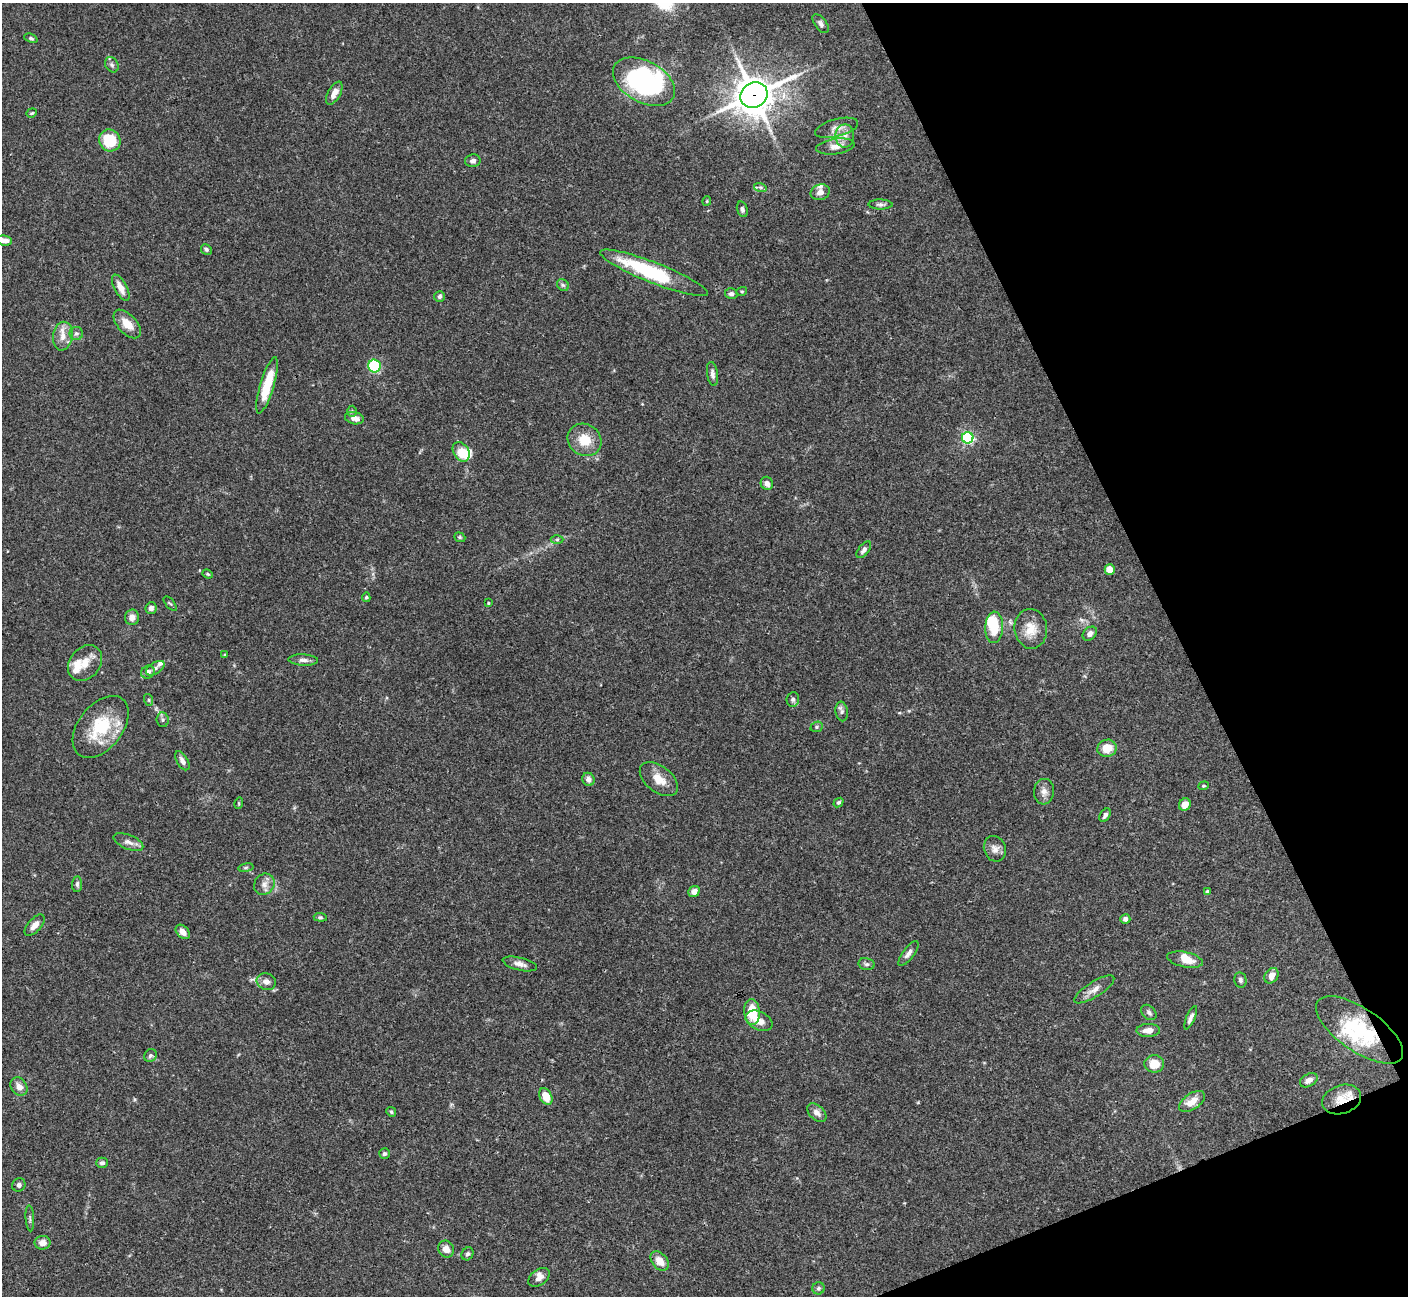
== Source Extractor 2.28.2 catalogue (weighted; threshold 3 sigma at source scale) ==
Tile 12 of 4 x 4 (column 4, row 3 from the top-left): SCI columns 4221-5626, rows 1581-2874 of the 5628 x 5617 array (HDU 1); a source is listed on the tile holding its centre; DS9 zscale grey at full resolution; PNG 1410 x 1298 px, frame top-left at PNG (2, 3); each listed source drawn as its Kron ellipse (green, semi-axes under 4 px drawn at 4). Shown black and unused: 20% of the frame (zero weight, under 3 of 4 exposures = <1% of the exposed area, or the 3 px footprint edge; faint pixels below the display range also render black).
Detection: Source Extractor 2.28.2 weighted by HDU 2 'WHT'; one run over the whole footprint, this tile lists its part. Background 0.0665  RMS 0.0031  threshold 0.0139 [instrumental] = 3 sigma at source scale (4.5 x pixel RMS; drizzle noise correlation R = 1.50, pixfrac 1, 0.05/0.05 arcsec/px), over >= 5 px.
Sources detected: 127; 4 inside a brighter object's white glare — neither listed nor drawn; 8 inside a brighter listed object's ellipse — not listed separately; the other 115 listed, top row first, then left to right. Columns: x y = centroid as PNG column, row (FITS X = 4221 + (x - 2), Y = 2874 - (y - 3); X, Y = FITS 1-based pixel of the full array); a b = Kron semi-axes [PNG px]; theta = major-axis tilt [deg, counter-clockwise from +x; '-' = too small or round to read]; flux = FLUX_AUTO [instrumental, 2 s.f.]
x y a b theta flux
821 24 11 6 -53 0.98
31 38 7 4 -21 0.48
112 65 8 6 -57 0.85
644 82 33 20 -29 48
334 93 12 6 61 2.6
754 95 14 12 28 690
32 113 5 4 - 0.38
837 128 22 8 15 2.6
845 136 11 9 88 2.3
110 140 11 10 - 12
835 147 19 7 7 2.4
473 161 8 6 12 1.1
760 187 6 4 -18 0.55
820 192 9 7 20 1.7
707 201 4 4 - 0.32
880 204 12 5 0 0.9
742 209 8 5 -74 0.89
4 240 8 5 -6 1.9
206 249 6 5 - 0.62
654 273 58 10 -22 27
563 285 6 5 - 0.6
121 288 14 6 -62 3
742 291 5 3 - 0.31
731 294 6 5 - 0.8
440 296 5 5 - 0.8
127 324 17 9 -47 4.2
76 333 6 6 - 0.74
63 336 14 10 80 2.9
374 366 6 6 - 25
712 374 12 5 -81 1.2
267 385 29 7 73 9.9
352 411 5 5 - 0.54
354 418 9 6 -11 2.1
968 438 6 5 - 45
585 440 17 15 -35 6.1
461 452 10 7 -57 6.6
767 483 7 6 - 1.5
460 537 6 4 -21 0.42
557 540 6 4 1 0.47
864 550 10 5 52 1.1
1110 569 5 5 - 3.4
208 574 5 4 - 0.4
366 597 5 4 - 0.43
488 603 4 3 - 0.33
170 604 9 2 -49 0.38
151 608 6 5 - 1.4
132 617 8 7 - 1.8
994 627 16 9 88 9.2
1031 629 20 16 -84 5.5
1090 634 8 6 43 1.5
225 654 4 3 - 0.25
303 660 15 5 -2 1.3
85 663 19 15 50 4.8
155 668 10 5 33 0.98
148 672 7 6 - 1.3
793 699 7 6 - 0.82
149 700 6 4 -72 0.4
842 711 10 6 -82 0.92
163 720 7 6 - 0.75
101 727 35 22 52 16
817 727 6 5 - 0.5
1107 748 10 8 17 4.8
182 761 10 5 -59 1.3
588 779 7 6 - 1.4
659 779 22 13 -38 4.5
1204 786 5 4 - 0.39
1044 792 13 10 84 1.9
838 802 5 4 - 0.61
239 803 6 3 73 0.32
1185 805 6 5 - 2.6
1105 815 7 5 58 0.87
128 842 16 7 -22 1.7
995 849 13 11 -67 2.1
246 868 8 4 9 0.53
77 884 8 5 84 0.78
264 884 11 9 53 2
1207 891 4 3 - 0.66
694 892 6 5 - 1.9
320 917 6 4 -5 0.49
1125 919 5 5 - 1.3
35 925 13 6 47 2.2
183 932 8 5 -45 2.3
908 953 15 5 53 1.5
1185 960 18 7 -12 3.8
520 964 17 6 -14 1.9
866 964 8 6 -14 0.8
1271 976 8 6 55 2.4
1240 980 8 6 -79 0.78
266 982 10 8 -18 1.8
1094 989 23 7 32 2.5
752 1012 13 8 -84 9.5
1149 1012 9 6 -43 0.93
1191 1018 12 4 66 1.2
759 1021 14 9 -25 3.2
1148 1030 12 6 2 2.4
1360 1030 51 21 -34 23
150 1056 7 6 - 0.7
1154 1064 10 8 1 4.4
1309 1080 9 6 30 1.6
19 1086 10 7 -53 2.3
546 1097 9 6 -64 4.8
1342 1099 20 14 19 5.7
1192 1101 14 7 34 3.7
391 1112 5 4 - 0.42
817 1113 11 7 -42 1.6
384 1154 5 5 - 0.68
102 1163 6 5 - 0.93
19 1185 7 6 - 0.81
30 1218 13 3 -86 0.55
43 1243 8 7 - 2.2
446 1249 8 7 - 2.2
468 1254 7 5 56 0.65
660 1261 11 7 -50 3.3
539 1277 12 7 36 1.8
819 1288 6 6 - 0.69
Overlapping masked pixels (flux is a lower limit): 3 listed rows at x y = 754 95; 1360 1030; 1342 1099
Isophote crosses this tile's border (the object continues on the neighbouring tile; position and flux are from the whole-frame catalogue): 1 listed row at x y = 4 240